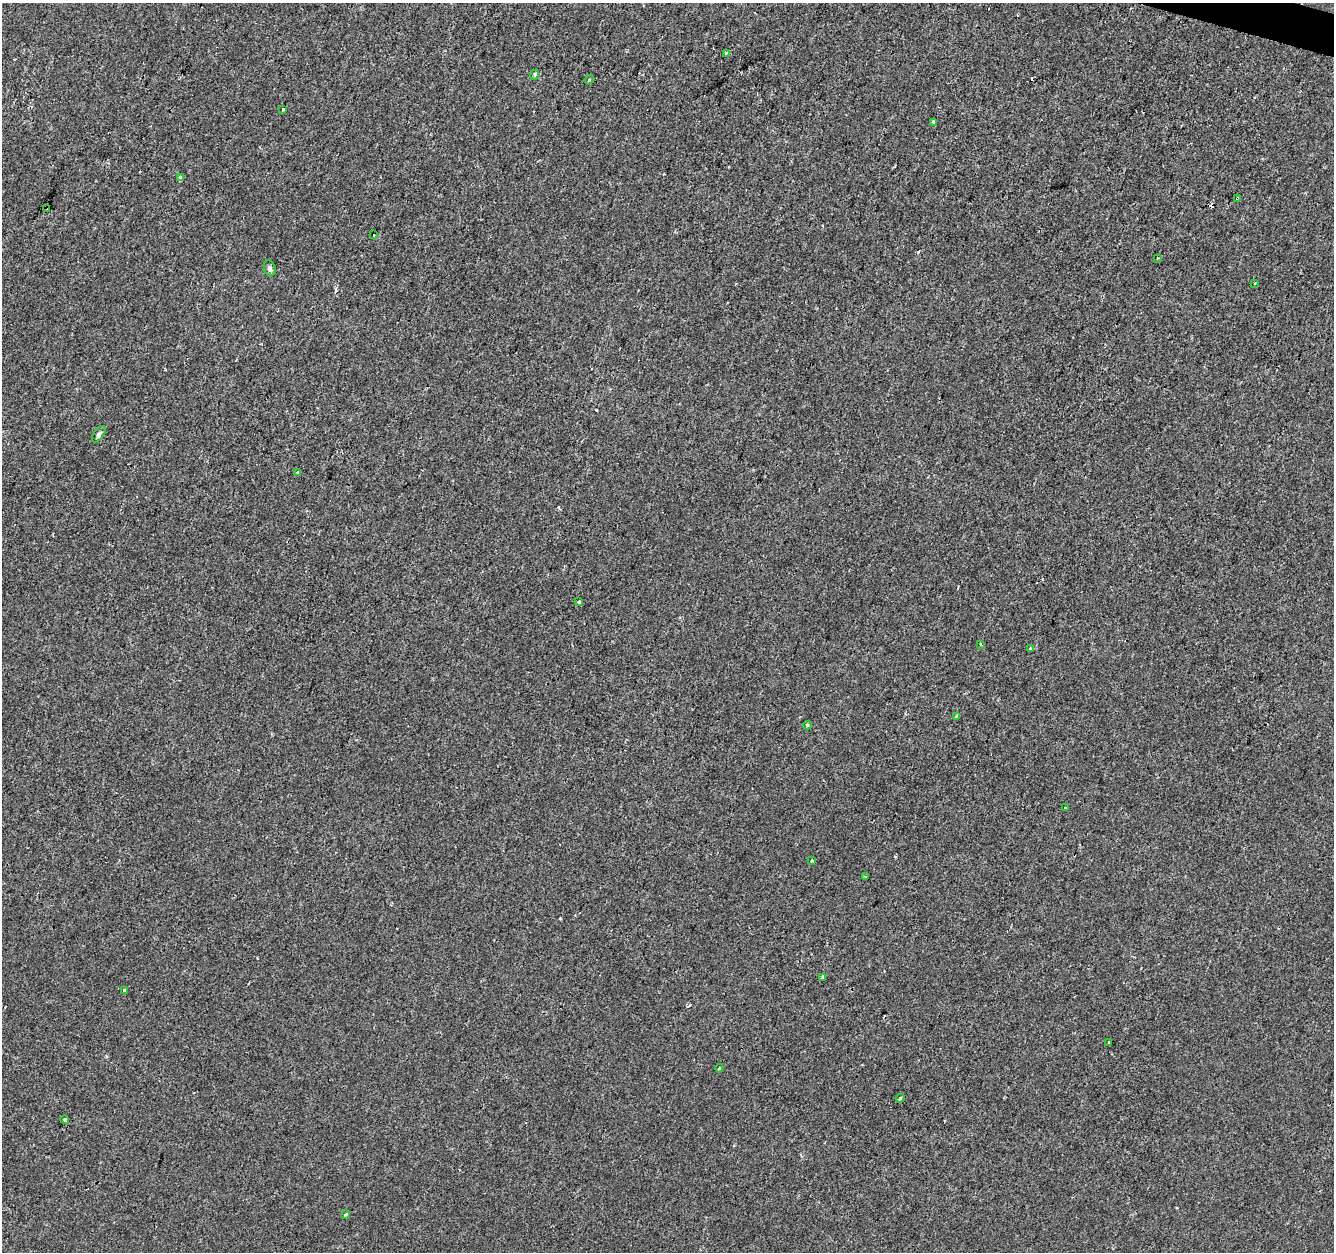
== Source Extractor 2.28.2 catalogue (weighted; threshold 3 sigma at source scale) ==
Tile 10 of 4 x 4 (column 2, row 3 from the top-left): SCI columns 1340-2671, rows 1531-2780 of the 5335 x 5497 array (HDU 1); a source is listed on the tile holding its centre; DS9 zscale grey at full resolution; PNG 1336 x 1254 px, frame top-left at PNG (2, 3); each listed source drawn as its Kron ellipse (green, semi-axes under 4 px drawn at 4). Shown black and unused: <1% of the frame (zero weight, under 2 of 3 exposures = <1% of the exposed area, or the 3 px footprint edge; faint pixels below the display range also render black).
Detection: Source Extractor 2.28.2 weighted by HDU 2 'WHT'; one run over the whole footprint, this tile lists its part. Background -2.68e-04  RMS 0.0026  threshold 0.0118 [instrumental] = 3 sigma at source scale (4.5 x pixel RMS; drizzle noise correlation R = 1.50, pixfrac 1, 0.0396/0.0396 arcsec/px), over >= 5 px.
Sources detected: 32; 3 cosmic-ray / hot-pixel residue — neither listed nor drawn; the other 29 listed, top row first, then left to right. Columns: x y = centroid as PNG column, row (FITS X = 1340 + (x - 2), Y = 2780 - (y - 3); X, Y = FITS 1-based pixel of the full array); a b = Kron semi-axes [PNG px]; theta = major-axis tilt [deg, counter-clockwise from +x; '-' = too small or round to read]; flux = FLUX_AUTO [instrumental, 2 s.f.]
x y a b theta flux
726 53 3 3 - 0.53
534 75 5 4 - 0.48
589 80 5 4 - 0.33
283 109 3 2 - 0.28
934 122 3 3 - 1
180 178 4 4 - 1.1
1237 198 3 2 - 0.3
46 208 2 2 - 0.25
374 235 4 3 - 1.5
1157 258 3 2 - 0.24
270 268 8 5 -70 0.77
1255 283 2 2 - 0.26
99 434 9 5 55 0.67
297 472 4 3 - 0.4
579 602 4 3 - 0.67
981 644 3 3 - 0.39
1030 648 4 3 - 0.34
957 716 3 3 - 0.62
807 725 4 4 - 0.33
1065 808 3 3 - 0.24
811 861 4 4 - 0.37
866 876 3 2 - 0.21
823 978 4 3 - 0.67
125 990 4 3 - 1.7
1109 1042 3 3 - 0.48
719 1068 4 3 - 0.29
900 1098 5 3 - 0.32
65 1120 4 4 - 0.38
345 1214 4 3 - 0.35
Overlapping masked pixels (flux is a lower limit): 2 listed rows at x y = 1237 198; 46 208